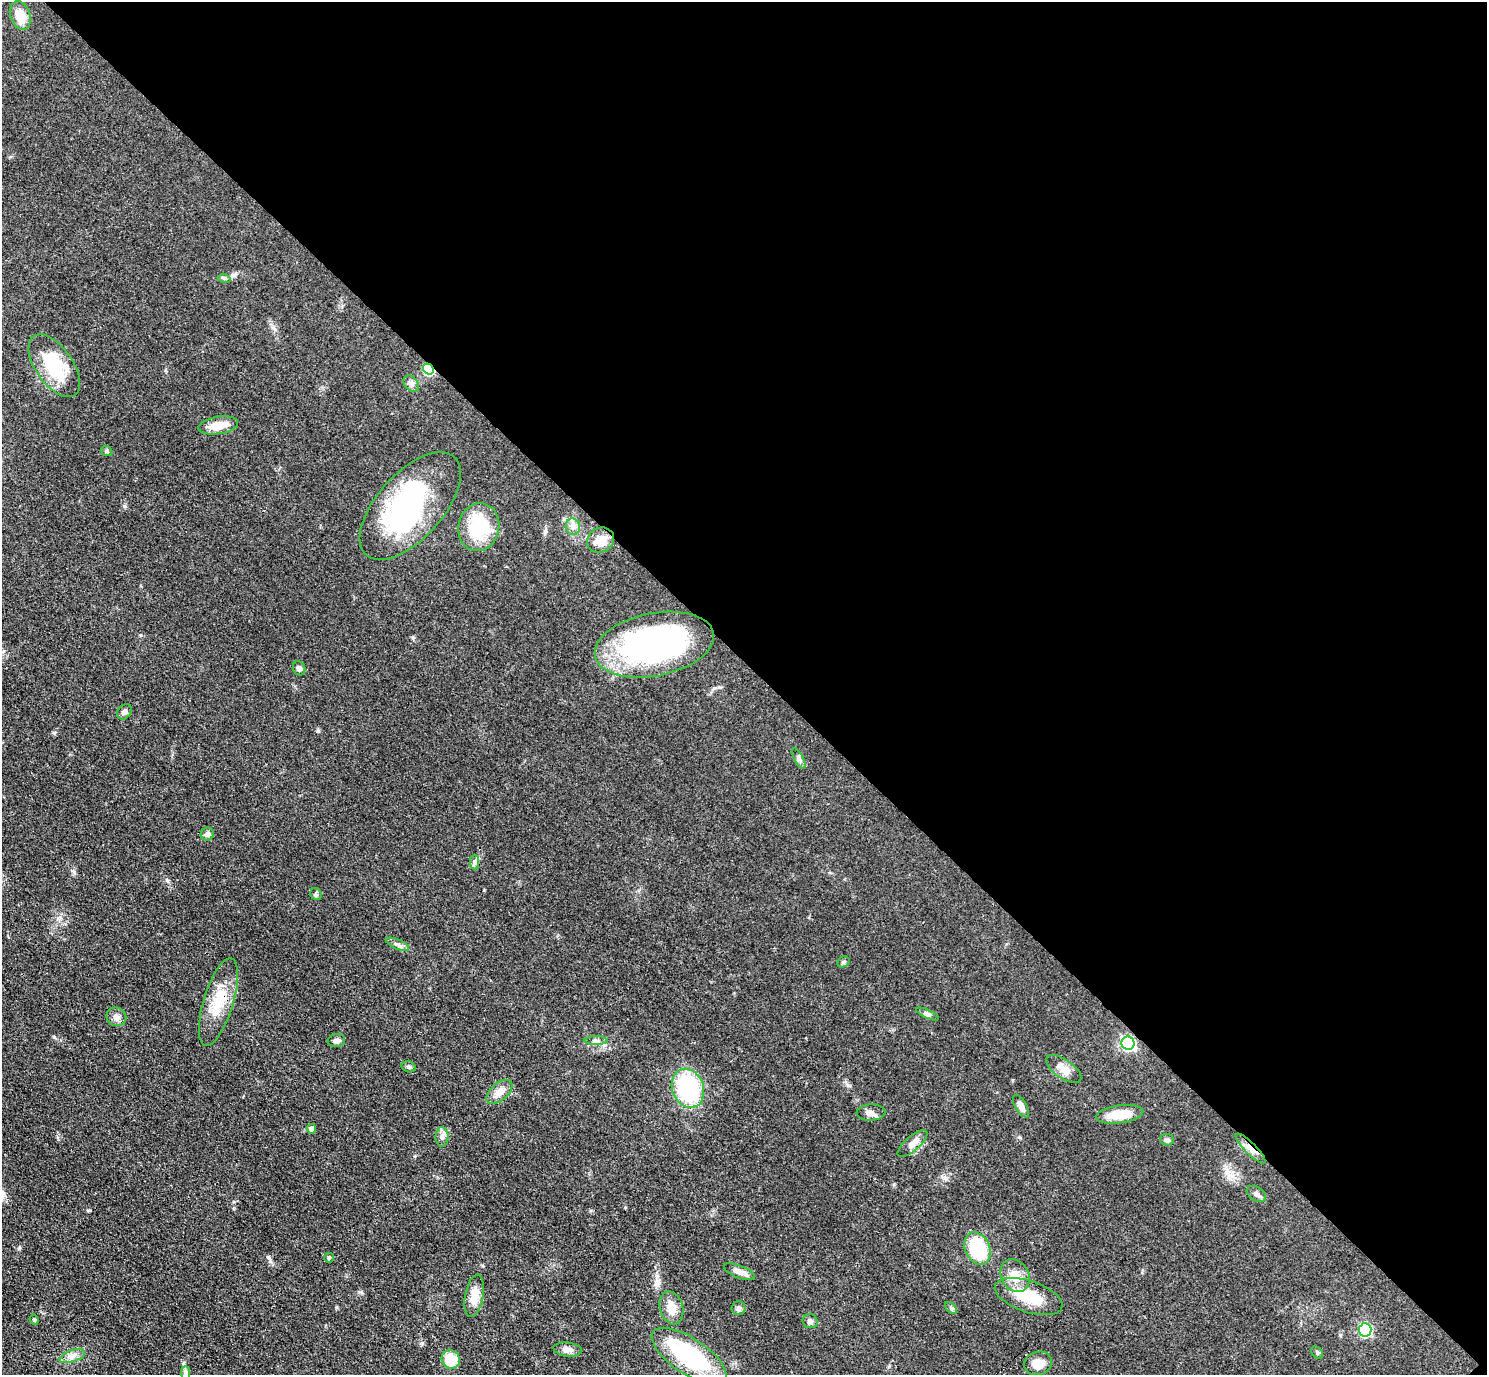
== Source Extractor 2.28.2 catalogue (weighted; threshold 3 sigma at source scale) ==
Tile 8 of 4 x 4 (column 4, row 2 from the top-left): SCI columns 4501-5985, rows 2943-4315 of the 6029 x 6027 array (HDU 1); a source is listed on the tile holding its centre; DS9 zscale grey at full resolution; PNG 1489 x 1377 px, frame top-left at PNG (2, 2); each listed source drawn as its Kron ellipse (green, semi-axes under 4 px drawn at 4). Shown black and unused: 48% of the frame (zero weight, under 3 of 4 exposures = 6% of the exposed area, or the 3 px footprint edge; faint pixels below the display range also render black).
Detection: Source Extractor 2.28.2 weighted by HDU 2 'WHT'; one run over the whole footprint, this tile lists its part. Background 0.0495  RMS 0.0064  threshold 0.029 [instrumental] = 3 sigma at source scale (4.5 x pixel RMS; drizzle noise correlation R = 1.50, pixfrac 1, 0.05/0.05 arcsec/px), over >= 5 px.
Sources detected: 60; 1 inside a brighter object's white glare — neither listed nor drawn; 1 inside a brighter listed object's ellipse — not listed separately; the other 58 listed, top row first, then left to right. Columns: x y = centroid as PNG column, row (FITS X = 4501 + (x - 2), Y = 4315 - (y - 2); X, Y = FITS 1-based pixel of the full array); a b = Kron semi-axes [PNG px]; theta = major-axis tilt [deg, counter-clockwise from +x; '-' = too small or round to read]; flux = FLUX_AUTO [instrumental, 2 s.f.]
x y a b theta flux
20 16 15 9 -70 12
224 278 6 4 -18 1
54 366 36 18 -55 34
428 369 6 5 - 40
411 384 9 6 -50 2.2
218 425 20 8 9 10
107 451 6 5 - 1
410 506 66 33 48 120
479 527 24 20 78 34
573 527 8 7 - 2.7
601 540 14 12 31 9.5
654 645 60 31 11 150
299 668 7 6 - 2.2
124 712 8 6 47 1.7
799 758 11 4 -63 1.8
207 834 7 6 - 2.1
475 862 7 4 89 1.5
316 894 6 5 - 1.1
397 944 12 5 -23 2.2
843 962 6 5 - 1.1
218 1002 45 15 73 21
927 1014 12 4 -25 1.6
116 1017 10 9 - 3.1
596 1040 11 4 0 1.9
336 1041 9 6 10 2.1
1128 1043 7 6 - 99
409 1067 7 5 -16 1.2
1064 1069 20 9 -35 6.5
688 1088 20 15 -69 65
499 1092 15 8 40 5.2
1021 1106 12 5 -60 3.9
871 1113 14 8 3 3.5
1120 1114 24 9 8 14
311 1129 5 4 - 2.6
442 1137 10 6 -89 2.5
1167 1140 7 6 - 1.7
912 1144 19 7 41 4.7
1251 1148 20 5 -45 4.8
1256 1194 10 6 -32 2.3
978 1248 17 12 -67 35
329 1258 5 5 - 0.87
739 1272 16 6 -21 4.1
1015 1276 17 14 -59 9.2
474 1296 21 9 80 9.3
1029 1296 35 15 -18 22
671 1308 17 11 -73 7.9
739 1308 7 7 - 1.7
951 1308 7 4 -45 1.1
34 1320 5 4 - 0.82
810 1321 7 7 - 1.9
1365 1330 6 6 - 67
568 1349 14 7 -7 3.4
1317 1353 7 5 -50 1.1
72 1356 13 6 17 3.5
689 1356 43 18 -34 62
451 1359 9 9 - 16
1038 1363 14 11 16 7.6
185 1373 7 4 -90 1.4
Overlapping masked pixels (flux is a lower limit): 3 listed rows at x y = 428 369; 218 1002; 1251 1148
Unlisted compact peaks at least as high as the median listed source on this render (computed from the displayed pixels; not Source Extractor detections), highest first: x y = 318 731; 124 506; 545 531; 270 1261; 1019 1137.